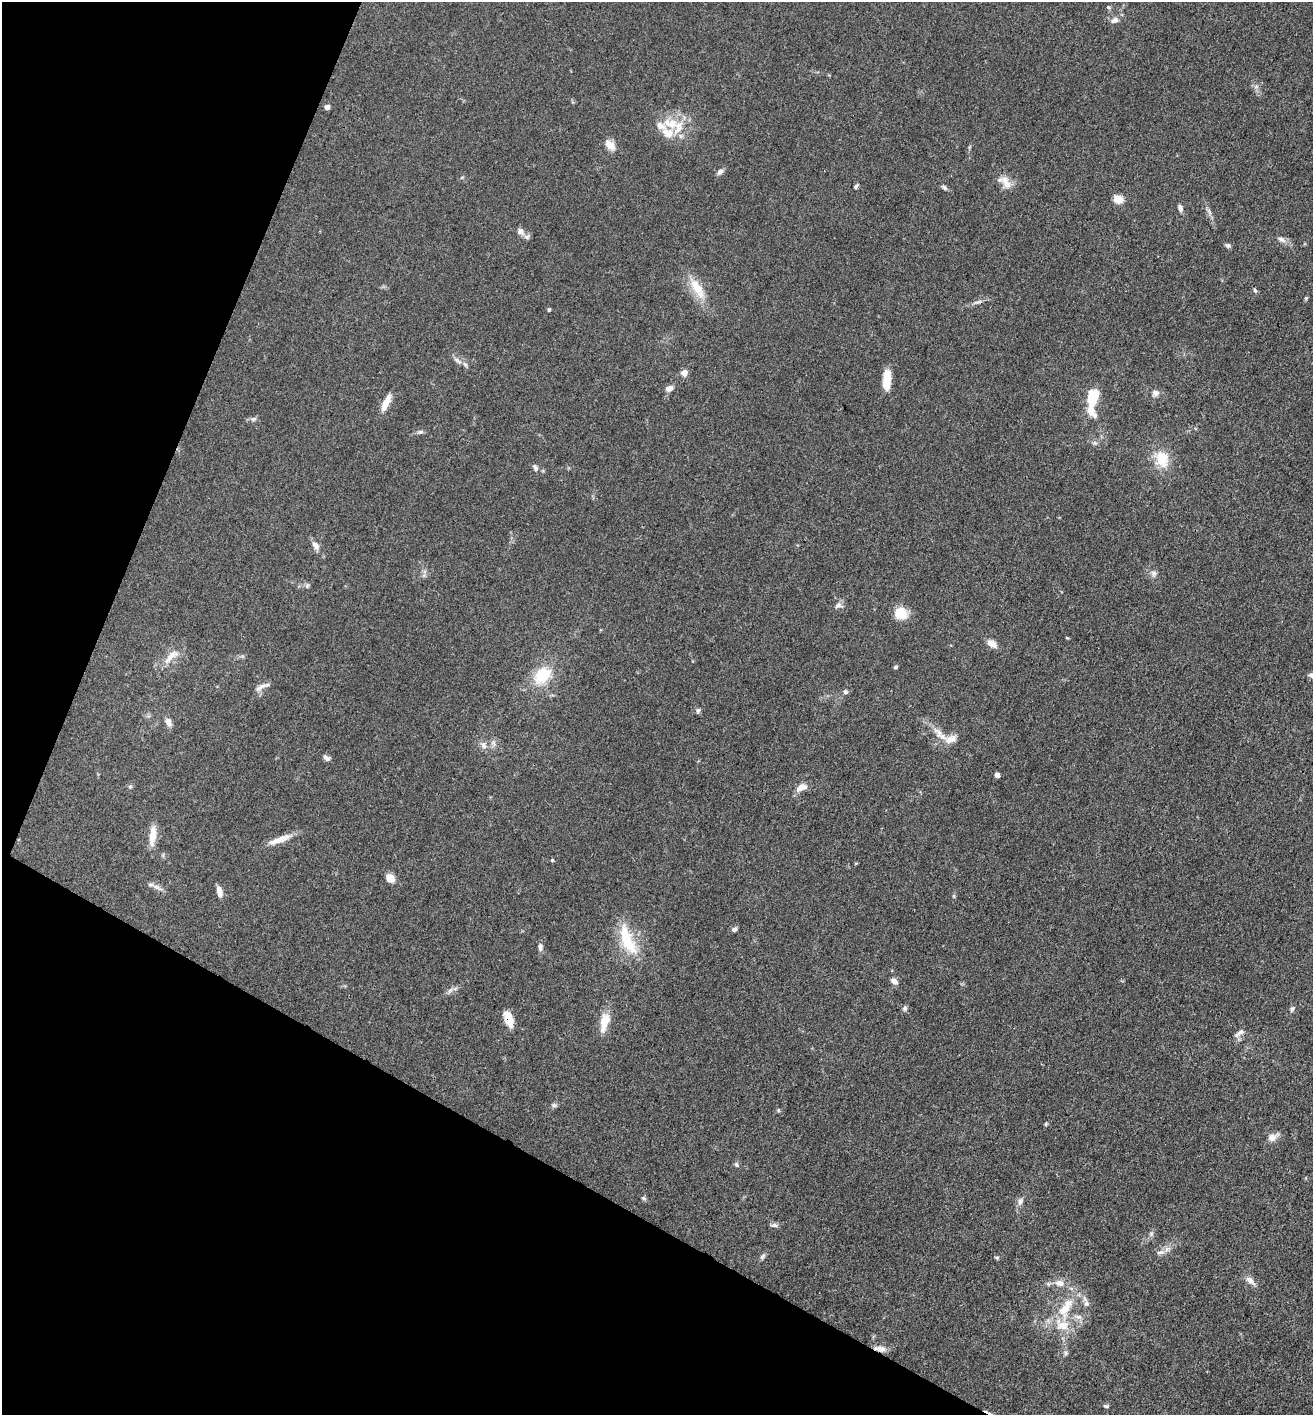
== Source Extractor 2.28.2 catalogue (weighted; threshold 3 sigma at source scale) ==
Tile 9 of 4 x 4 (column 1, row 3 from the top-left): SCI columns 277-1587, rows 1415-2827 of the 5662 x 5653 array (HDU 1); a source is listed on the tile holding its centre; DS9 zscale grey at full resolution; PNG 1315 x 1417 px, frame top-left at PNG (2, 2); no overlay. Shown black and unused: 23% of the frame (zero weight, under 3 of 4 exposures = <1% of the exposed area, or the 3 px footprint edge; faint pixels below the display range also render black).
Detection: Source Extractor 2.28.2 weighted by HDU 2 'WHT'; one run over the whole footprint, this tile lists its part. Background 0.0661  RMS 0.0058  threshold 0.026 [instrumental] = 3 sigma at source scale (4.5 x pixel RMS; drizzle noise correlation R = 1.50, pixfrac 1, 0.05/0.05 arcsec/px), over >= 5 px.
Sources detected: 98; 8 inside a brighter listed object's ellipse — not listed separately; the other 90 listed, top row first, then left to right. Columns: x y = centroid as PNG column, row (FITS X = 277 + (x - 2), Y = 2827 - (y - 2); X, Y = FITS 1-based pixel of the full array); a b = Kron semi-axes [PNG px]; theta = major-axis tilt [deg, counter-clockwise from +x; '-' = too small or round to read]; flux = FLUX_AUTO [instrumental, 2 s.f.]
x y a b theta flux
1108 7 6 5 - 0.94
1114 20 11 7 22 2.7
327 107 4 4 - 5.2
671 123 26 14 -15 15
610 145 15 9 -50 5.4
720 171 10 6 42 2
1005 182 22 12 -43 6.6
856 186 8 4 52 1
944 187 8 5 -35 1.4
1118 199 11 8 -21 6.2
1180 208 8 5 -77 2.2
1209 211 11 5 -63 1.9
520 231 10 8 -40 2.8
1282 239 13 7 -33 3
1228 245 8 6 -14 1.4
697 288 34 12 -57 14
1255 290 8 4 -68 1
978 302 14 4 16 2.1
549 310 4 3 - 0.94
458 361 16 6 -35 2.9
684 373 4 4 - 8.7
887 380 21 8 87 11
669 388 10 7 19 3
1155 393 10 8 45 2.5
1092 397 16 9 69 23
386 402 19 6 65 8
253 419 8 6 16 1.5
421 432 7 5 3 1.4
1095 443 7 6 - 1.3
1162 459 19 16 -69 15
535 468 10 6 -64 1.7
315 545 11 7 -54 3.6
1154 574 9 8 - 2.2
424 575 7 4 19 1.1
307 586 8 6 74 1.2
838 605 11 8 13 2.5
901 613 12 10 -18 15
1067 638 5 3 - 0.47
992 644 14 8 -35 4.1
171 656 28 10 43 8
895 667 4 4 - 0.95
542 675 19 13 44 23
261 687 19 6 30 3.3
845 692 6 5 - 1.5
698 711 7 6 - 1.4
168 722 11 7 -59 3.2
951 739 20 12 10 6.6
493 743 11 6 -72 2.1
484 745 11 8 -77 2.9
327 758 9 6 -25 1.9
997 775 4 4 - 4.7
130 786 6 5 - 1
802 787 15 8 24 4.6
153 835 25 8 84 8.5
280 839 31 7 20 7.7
552 860 4 3 - 0.82
390 878 8 6 -46 8
156 887 18 6 -25 3.1
219 892 12 6 -76 3.9
954 896 6 4 -72 0.7
734 929 7 6 - 1.6
627 939 46 17 -65 24
540 947 10 6 -89 2
894 981 7 6 - 3.8
450 990 11 5 45 1.9
905 1008 7 6 - 1.4
1292 1009 7 6 - 1.4
509 1019 19 9 -69 8.5
604 1022 27 11 76 9.8
1239 1033 16 6 34 2.6
554 1105 8 5 -10 1.3
778 1110 6 4 -49 0.73
1046 1124 5 4 - 0.7
1272 1137 15 9 28 4.2
736 1165 7 6 - 1.2
643 1198 7 5 -16 1
1020 1201 11 7 72 2.5
774 1225 12 5 -1 1.7
1151 1234 8 6 89 1.5
1160 1252 13 6 9 2.6
762 1256 10 5 61 1.5
997 1258 6 4 -7 0.87
1250 1281 18 7 -40 3.6
1060 1283 13 8 -11 5.2
1085 1299 10 5 -59 2.2
1065 1308 30 13 59 18
1078 1317 13 6 -12 3.3
882 1349 14 8 -13 3.8
1066 1353 7 5 -37 1.3
1106 1406 7 4 0 1.1
Overlapping masked pixels (flux is a lower limit): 2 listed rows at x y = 509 1019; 882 1349